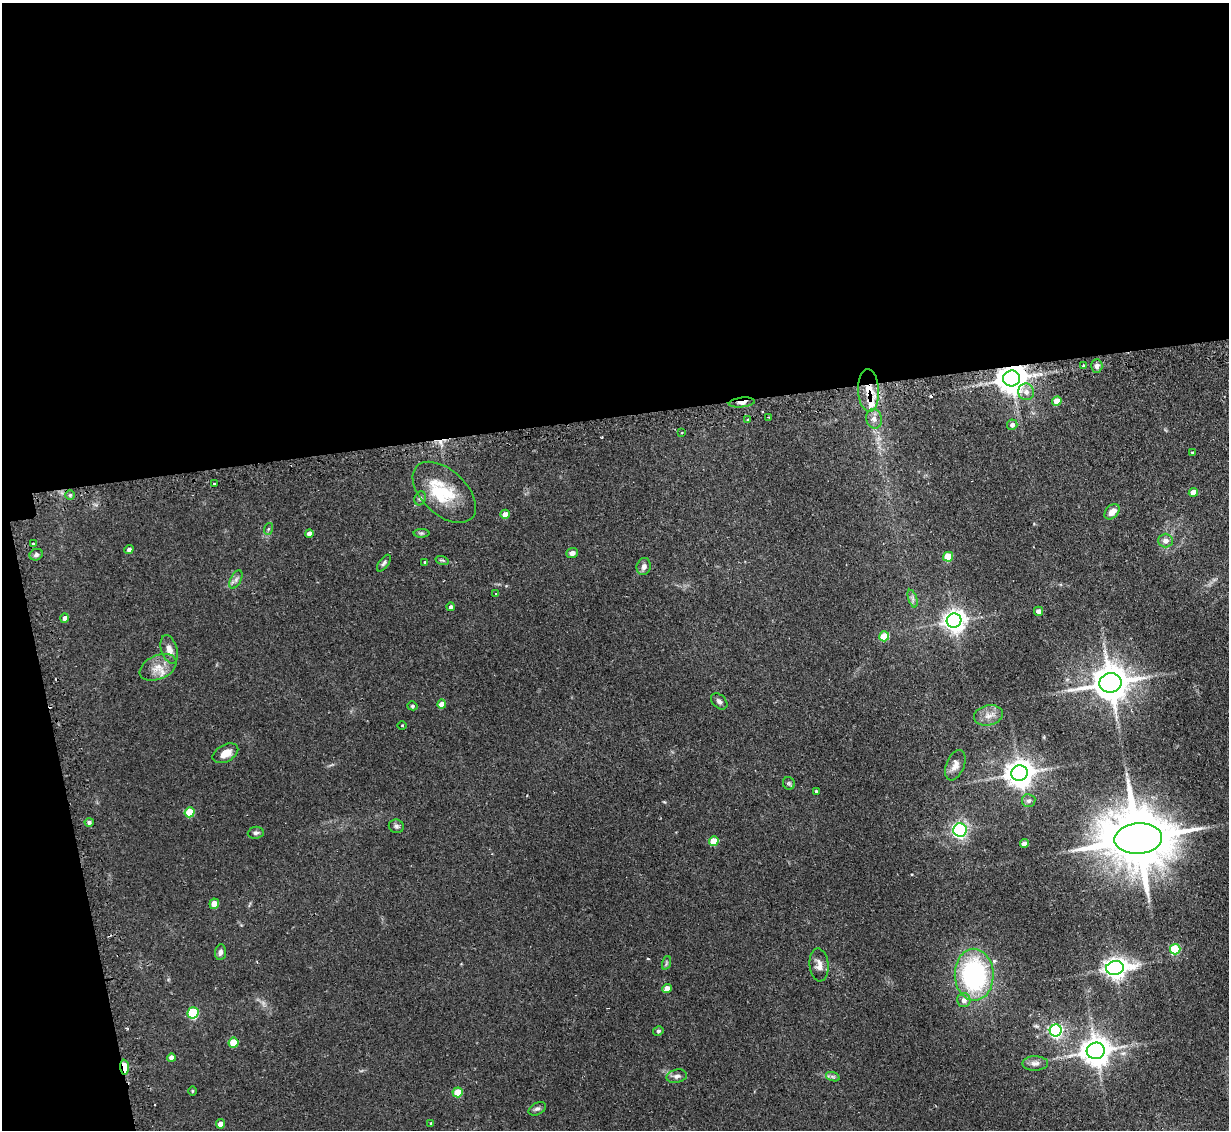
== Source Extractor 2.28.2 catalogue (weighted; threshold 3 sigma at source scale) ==
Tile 1 of 4 x 4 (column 1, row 1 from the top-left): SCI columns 33-1259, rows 3541-4668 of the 4972 x 4943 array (HDU 1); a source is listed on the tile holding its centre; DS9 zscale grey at full resolution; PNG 1231 x 1132 px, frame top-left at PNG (2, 3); each listed source drawn as its Kron ellipse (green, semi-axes under 4 px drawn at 4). Shown black and unused: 40% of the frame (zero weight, under 2 of 3 exposures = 4% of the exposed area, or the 3 px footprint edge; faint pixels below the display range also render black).
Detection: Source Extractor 2.28.2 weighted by HDU 2 'WHT'; one run over the whole footprint, this tile lists its part. Background 0.137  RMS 0.0072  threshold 0.0322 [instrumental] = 3 sigma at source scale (4.5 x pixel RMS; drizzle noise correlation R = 1.50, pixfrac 1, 0.05/0.05 arcsec/px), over >= 5 px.
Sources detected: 92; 1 inside a brighter object's white glare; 3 cosmic-ray / hot-pixel residue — neither listed nor drawn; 1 inside a brighter listed object's ellipse — not listed separately; the other 87 listed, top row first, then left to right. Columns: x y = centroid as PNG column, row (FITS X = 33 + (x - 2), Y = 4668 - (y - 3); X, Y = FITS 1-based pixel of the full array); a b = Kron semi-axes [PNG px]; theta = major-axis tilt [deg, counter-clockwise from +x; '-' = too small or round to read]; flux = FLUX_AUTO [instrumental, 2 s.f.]
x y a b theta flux
1084 365 3 3 - 5
1097 366 7 5 89 2.7
1012 378 8 8 - 1100
869 390 21 10 -87 13
1026 392 8 8 - 4
1057 401 5 4 - 13
742 402 13 5 7 4.3
768 417 2 2 - 0.72
874 419 10 7 -76 3.9
748 420 3 2 - 0.95
1012 425 5 5 - 2.8
682 433 3 2 - 0.63
1193 453 3 3 - 1
214 484 3 3 - 1.4
444 492 38 22 -43 29
1193 492 5 4 - 8.7
70 495 5 5 - 1.1
420 498 7 5 68 1.4
1112 512 9 6 45 5.8
505 514 5 4 - 7
268 529 6 4 71 0.78
421 533 8 4 0 1.2
309 534 4 4 - 3.6
1165 540 7 7 - 4
33 543 3 3 - 1.5
129 549 4 4 - 2
572 553 6 5 - 3
36 555 7 5 25 1.9
948 557 5 5 - 17
442 560 7 4 -17 0.99
425 562 4 4 - 0.8
384 563 9 5 54 1.6
644 567 9 7 73 2.8
236 579 10 5 63 2.2
496 594 3 2 - 1.5
913 599 9 4 -71 1.7
451 607 4 4 - 1.6
1039 611 4 4 - 4.1
64 618 5 4 - 2.2
954 621 7 7 - 500
884 636 5 5 - 24
169 649 15 8 -73 5.1
158 667 19 12 24 9.6
1110 683 11 9 8 1700
719 701 9 6 -43 2.3
442 704 4 4 - 6.6
412 706 5 4 - 1.2
988 715 14 10 12 6.3
402 726 4 3 - 0.68
225 753 14 8 28 8.4
955 765 16 9 68 4.9
1020 773 8 8 - 900
789 783 6 6 - 1.4
816 791 3 3 - 1.1
1029 801 7 6 - 1.9
190 812 5 5 - 24
89 822 4 4 - 1.9
396 826 7 6 - 1.6
960 830 6 6 - 170
256 833 8 6 7 1.8
1138 839 24 15 5 6700
714 841 5 4 - 16
1024 844 4 4 - 5.4
214 904 5 5 - 7.2
1175 949 5 5 - 41
220 952 8 5 82 2.4
666 963 7 4 71 1.2
819 965 16 9 -85 5.1
1115 968 9 7 8 460
974 975 26 19 -88 110
667 988 5 4 - 6.3
964 1000 7 6 - 4.2
193 1013 6 5 - 47
658 1031 5 4 - 1.4
1056 1031 6 6 - 140
233 1043 5 5 - 17
1096 1051 9 8 - 990
171 1058 4 4 - 3.8
1035 1063 13 7 1 3.5
124 1067 7 4 -86 25
677 1076 10 6 12 2.5
833 1077 7 4 -19 1.4
192 1091 5 3 - 0.71
458 1092 5 5 - 18
537 1109 9 6 29 2
431 1123 3 3 - 0.51
220 1124 5 4 - 4.1
Overlapping masked pixels (flux is a lower limit): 6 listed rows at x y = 1012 378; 869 390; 742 402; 1110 683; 1138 839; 124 1067